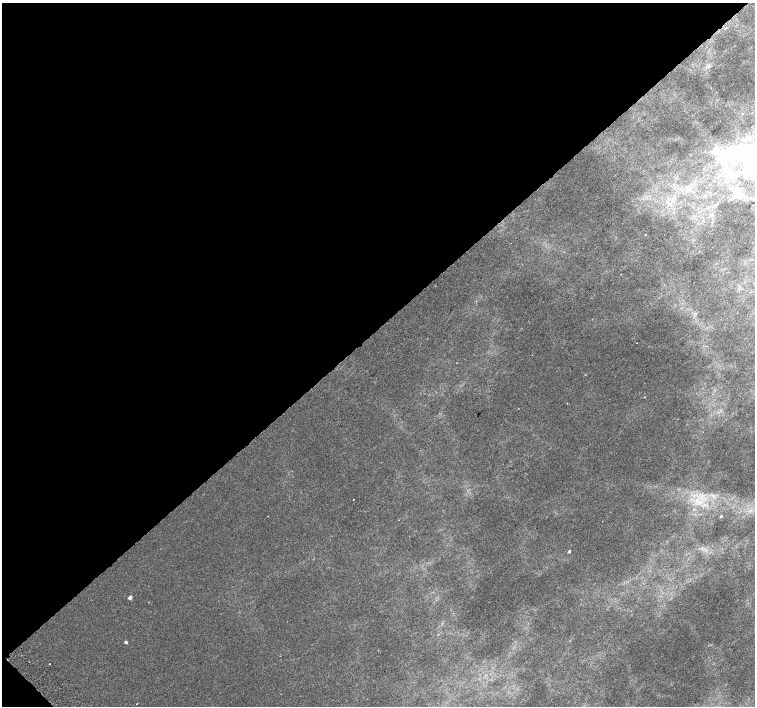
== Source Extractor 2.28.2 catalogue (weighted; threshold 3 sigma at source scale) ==
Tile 5 of 4 x 4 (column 1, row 2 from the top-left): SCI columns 45-1550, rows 3014-4420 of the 6117 x 6089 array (HDU 1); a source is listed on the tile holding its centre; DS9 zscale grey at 2 x 2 block average (1 PNG px = mean of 2 x 2 image px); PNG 757 x 708 px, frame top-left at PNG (2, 3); no overlay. Shown black and unused: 47% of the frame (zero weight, under 2 of 3 exposures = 3% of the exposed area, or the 3 px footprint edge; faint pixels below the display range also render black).
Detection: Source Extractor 2.28.2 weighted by HDU 2 'WHT'; one run over the whole footprint, this tile lists its part. Background 0.00604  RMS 0.0037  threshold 0.0168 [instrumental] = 3 sigma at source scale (4.5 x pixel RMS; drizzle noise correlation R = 1.50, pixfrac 1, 0.0396/0.0396 arcsec/px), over >= 5 px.
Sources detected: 17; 1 inside a brighter object's white glare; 2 cosmic-ray / hot-pixel residue — not listed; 1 inside a brighter listed object's ellipse — not listed separately; the other 13 listed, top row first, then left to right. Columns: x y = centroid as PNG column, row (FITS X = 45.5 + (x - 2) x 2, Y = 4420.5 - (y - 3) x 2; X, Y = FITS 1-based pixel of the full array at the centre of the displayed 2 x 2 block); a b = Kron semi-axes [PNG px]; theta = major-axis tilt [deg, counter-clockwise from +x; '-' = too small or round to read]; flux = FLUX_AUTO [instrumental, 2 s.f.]
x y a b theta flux
741 152 17 14 46 28
735 177 4 3 - 1.3
715 193 2 2 - 0.36
736 193 9 5 45 4.3
637 343 2 2 - 0.58
585 375 2 2 - 0.36
645 397 2 2 - 0.31
721 516 2 2 - 1.1
569 551 2 2 - 2.1
130 598 2 2 - 5.5
438 634 2 2 - 0.48
126 642 2 2 - 2.1
49 664 2 2 - 0.87
Diffuse or blended objects may show on this block-average render without a row.